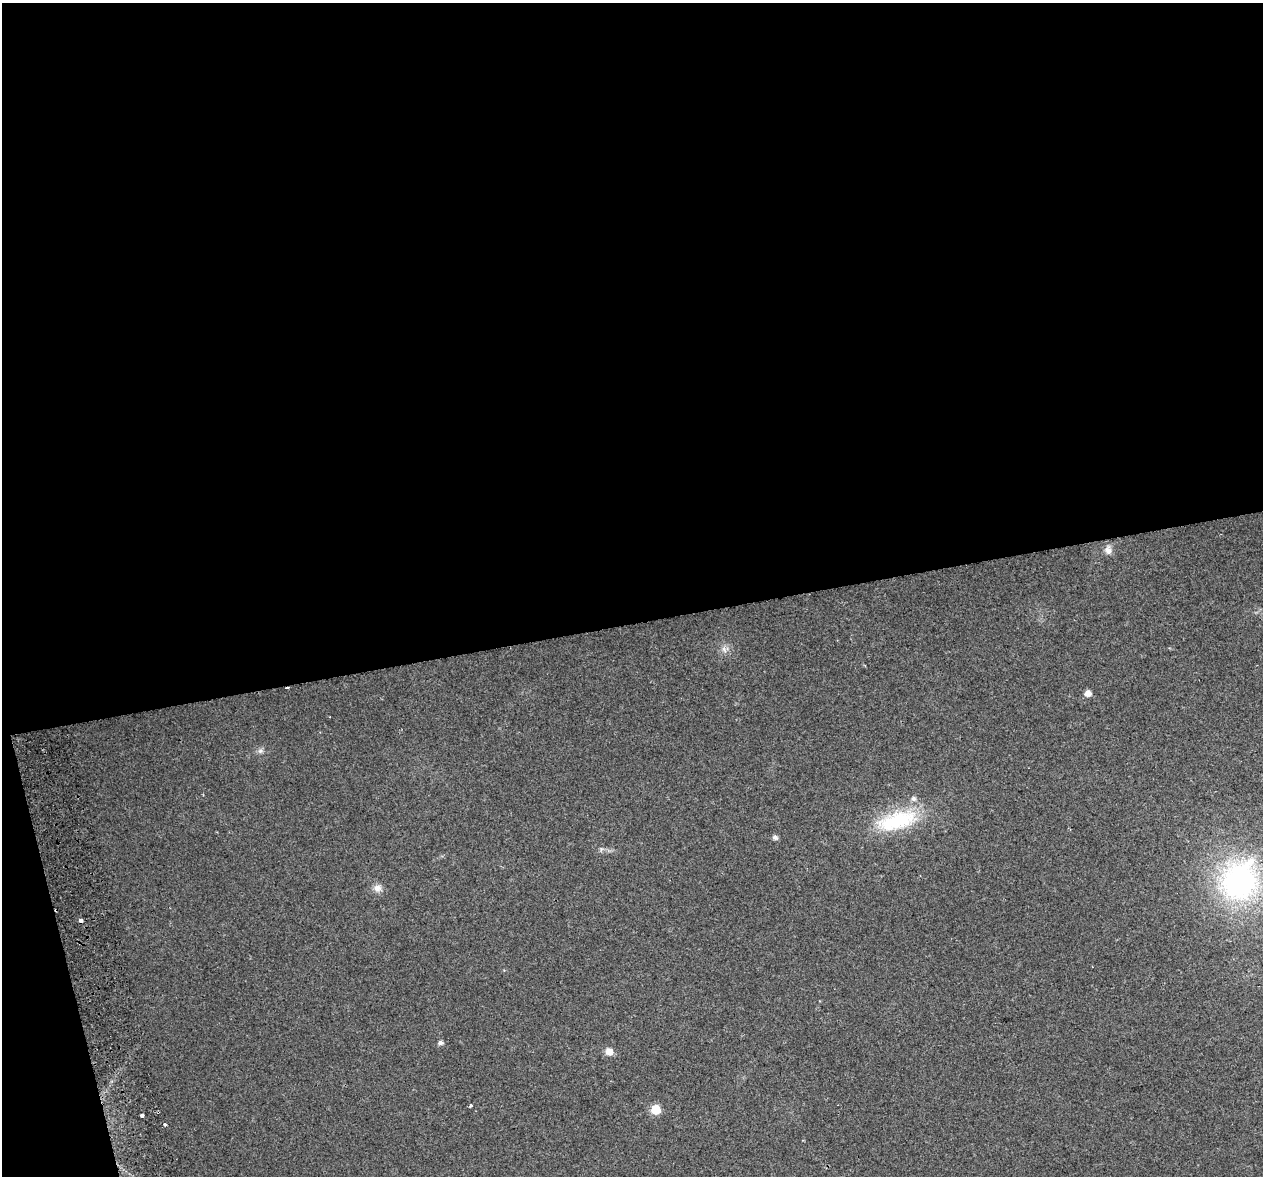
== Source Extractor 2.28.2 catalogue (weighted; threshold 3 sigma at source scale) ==
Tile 1 of 4 x 4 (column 1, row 1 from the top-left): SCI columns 58-1318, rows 3628-4801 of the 5157 x 4856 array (HDU 1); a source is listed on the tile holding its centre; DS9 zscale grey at full resolution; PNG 1265 x 1178 px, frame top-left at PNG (2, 3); no overlay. Shown black and unused: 55% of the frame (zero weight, under 2 of 3 exposures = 3% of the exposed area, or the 3 px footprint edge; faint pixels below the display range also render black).
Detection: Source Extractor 2.28.2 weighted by HDU 2 'WHT'; one run over the whole footprint, this tile lists its part. Background 0.0212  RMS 0.0071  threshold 0.0319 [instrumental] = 3 sigma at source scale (4.5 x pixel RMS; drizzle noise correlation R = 1.50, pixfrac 1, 0.0396/0.0396 arcsec/px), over >= 5 px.
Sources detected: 18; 2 cosmic-ray / hot-pixel residue — not listed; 1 inside a brighter listed object's ellipse — not listed separately; the other 15 listed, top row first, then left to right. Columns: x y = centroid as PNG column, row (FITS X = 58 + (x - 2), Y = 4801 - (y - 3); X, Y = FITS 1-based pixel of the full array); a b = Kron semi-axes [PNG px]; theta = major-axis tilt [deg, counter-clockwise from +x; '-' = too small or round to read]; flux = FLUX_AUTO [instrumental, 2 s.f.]
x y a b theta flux
1108 550 12 9 -79 4.3
724 649 10 6 -63 2.9
1088 693 5 5 - 5.8
260 751 8 6 0 2.2
897 821 59 24 15 53
775 837 5 5 - 2.8
1240 880 61 52 67 140
377 888 10 9 - 4.6
80 920 4 3 - 8.6
440 1043 6 5 - 2.7
609 1052 10 9 - 4.9
471 1106 4 3 - 1.6
656 1110 6 6 - 34
142 1115 3 3 - 12
165 1124 3 3 - 1.9